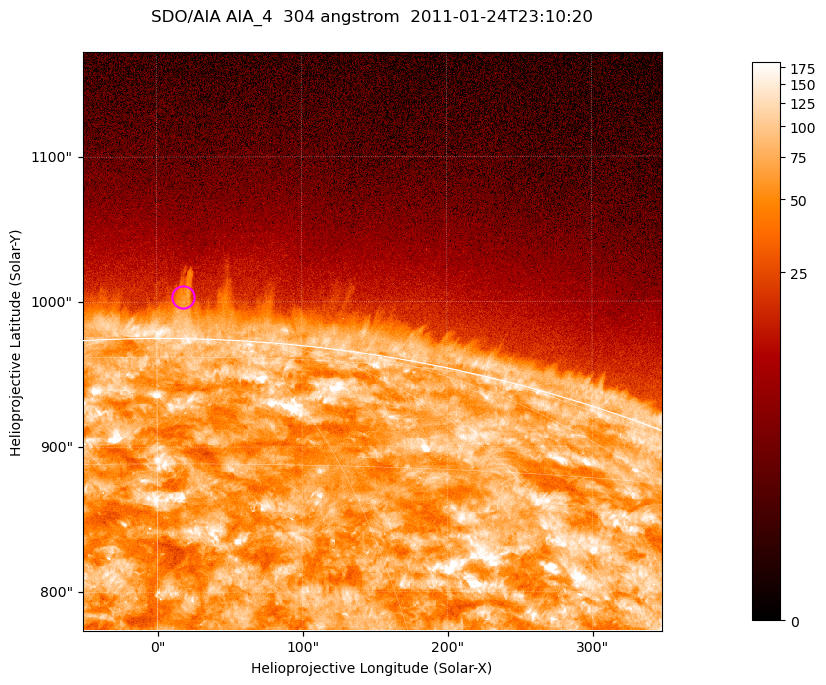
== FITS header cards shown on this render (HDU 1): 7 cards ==
TELESCOP= 'SDO/AIA '           / For AIA: SDO/AIA
INSTRUME= 'AIA_4   '           / For AIA: AIA_ATA1, AIA_ATA2, AIA_ATA3 or AIA_AT
WAVELNTH=                  304 / [angstrom] Wavelength
WAVEUNIT= 'angstrom'           / Wavelength unit: angstrom
DATE-OBS= '2011-01-24T23:10:20.124' / [ISO] Date when observation started; ISO 8
CTYPE1  = 'HPLN-TAN'           / CTYPE1; Typically HPLN
CTYPE2  = 'HPLT-TAN'           / CTYPE2; Typically HPLT

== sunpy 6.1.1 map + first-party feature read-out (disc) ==
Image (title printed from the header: SDO/AIA AIA_4  304 angstrom  2011-01-24T23:10:20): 665 x 665 px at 0.6 arcsec/px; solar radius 975 arcsec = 1625 px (partial field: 2.4% of the solar disc is inside the frame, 46% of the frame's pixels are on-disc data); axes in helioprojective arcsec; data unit not stated in the header (colour bar unlabelled)
Orientation: roll -0.132 deg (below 1 deg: not rotated)
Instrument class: DISC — disc imager (sunpy class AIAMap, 304 A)
Bright regions (active regions / flare kernels): reference = the on-disc median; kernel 5 px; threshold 5 sigma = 128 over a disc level ~70.6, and >= 1.15x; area >= 442 px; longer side >= 8 px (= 4.8 arcsec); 0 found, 0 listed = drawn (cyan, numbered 1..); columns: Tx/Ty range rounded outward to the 2 arcsec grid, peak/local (2 s.f.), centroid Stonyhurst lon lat
Off-limb structures (1.02-1.3 R_sun): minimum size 221 px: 3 found; the strongest spans PA ~0 deg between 1.02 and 1.05 R_sun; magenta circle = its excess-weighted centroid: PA ~0 deg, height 1.03 R_sun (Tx ~18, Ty ~1004 arcsec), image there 2.4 x the reference